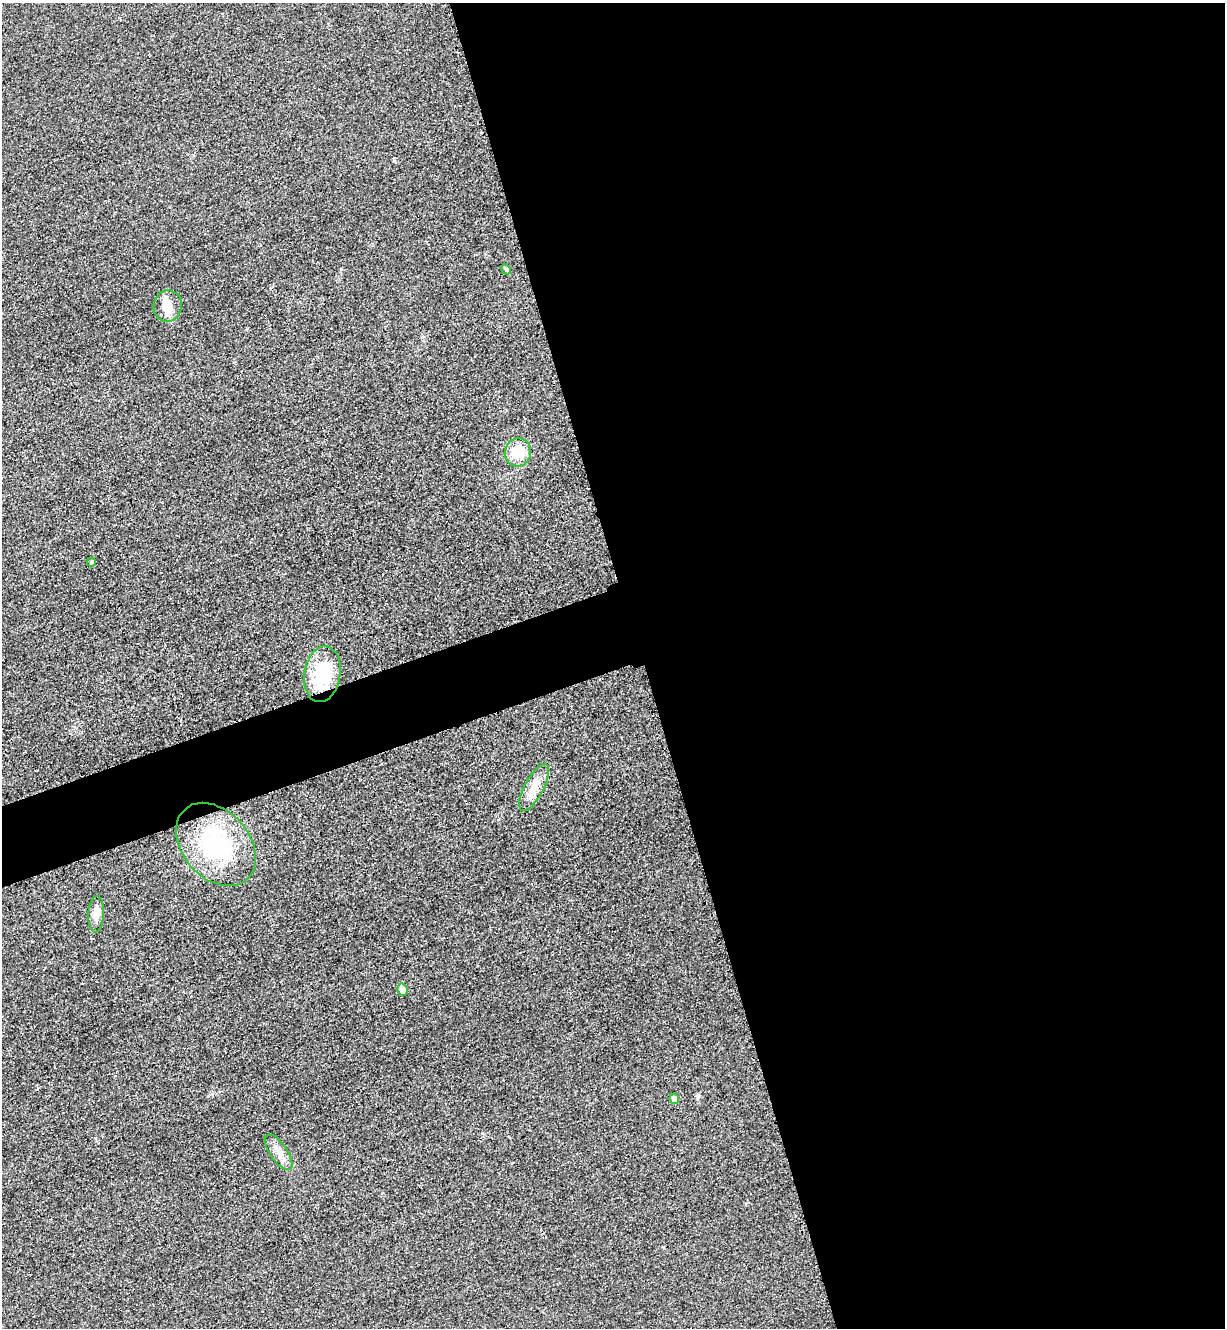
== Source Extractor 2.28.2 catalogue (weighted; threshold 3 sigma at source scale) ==
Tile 8 of 4 x 4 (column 4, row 2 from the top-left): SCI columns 3961-5183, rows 2684-4009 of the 5349 x 5365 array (HDU 1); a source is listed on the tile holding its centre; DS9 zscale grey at full resolution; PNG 1227 x 1330 px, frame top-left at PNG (2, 3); each listed source drawn as its Kron ellipse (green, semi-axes under 4 px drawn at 4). Shown black and unused: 51% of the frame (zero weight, under 3 of 4 exposures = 3% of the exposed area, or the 3 px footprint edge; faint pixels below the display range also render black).
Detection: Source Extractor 2.28.2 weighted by HDU 2 'WHT'; one run over the whole footprint, this tile lists its part. Background 0.0587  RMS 0.017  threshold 0.0753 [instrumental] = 3 sigma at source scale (4.5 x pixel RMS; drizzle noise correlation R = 1.50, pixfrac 1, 0.05/0.05 arcsec/px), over >= 5 px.
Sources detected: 11; all 11 listed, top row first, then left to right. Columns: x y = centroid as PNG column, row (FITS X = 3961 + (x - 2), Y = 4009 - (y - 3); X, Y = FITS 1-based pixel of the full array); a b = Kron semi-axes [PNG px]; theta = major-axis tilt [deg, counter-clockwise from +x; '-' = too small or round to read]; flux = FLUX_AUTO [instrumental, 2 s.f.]
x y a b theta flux
506 269 5 4 - 2.3
168 306 15 14 - 23
518 452 14 13 - 40
91 562 4 4 - 2.6
322 674 28 18 81 92
534 787 26 9 63 27
216 844 47 33 -49 190
96 914 18 7 87 14
402 990 6 5 - 14
674 1099 5 4 - 12
279 1152 20 8 -55 16